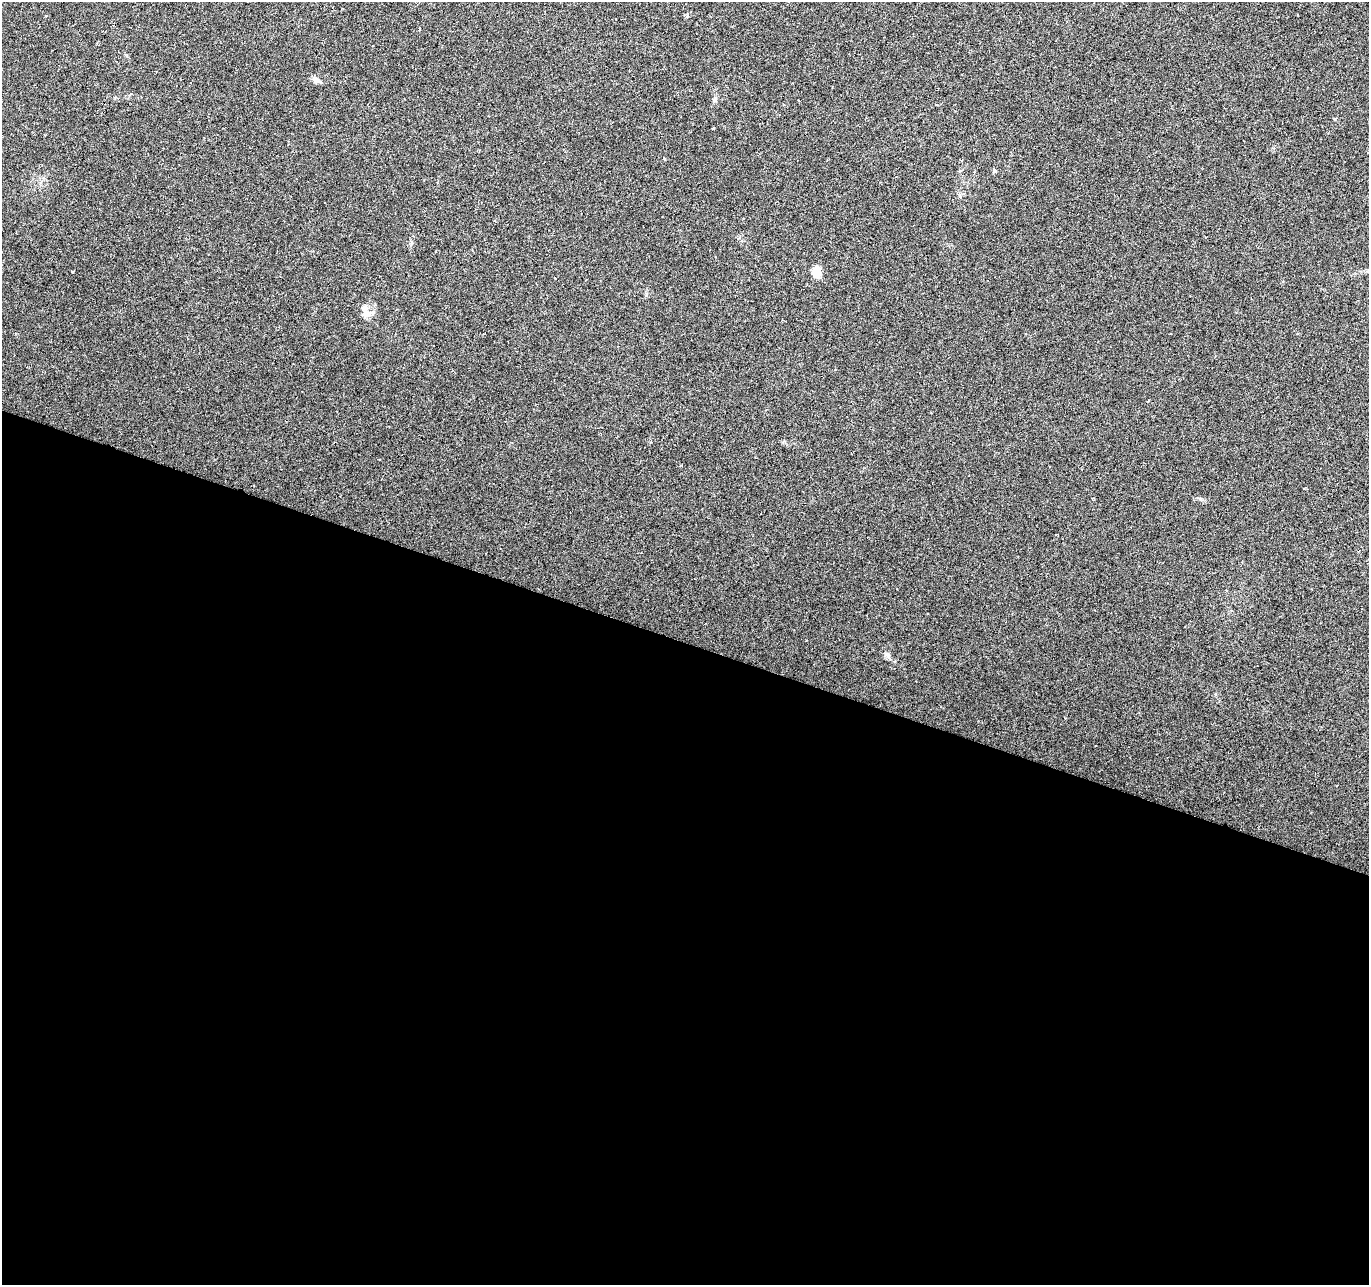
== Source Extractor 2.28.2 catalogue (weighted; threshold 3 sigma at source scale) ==
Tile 14 of 4 x 4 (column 2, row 4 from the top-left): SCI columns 1368-2734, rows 209-1491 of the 5470 x 5614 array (HDU 1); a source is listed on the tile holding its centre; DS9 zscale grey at full resolution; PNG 1371 x 1287 px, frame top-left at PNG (2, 2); no overlay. Shown black and unused: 50% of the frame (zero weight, under 3 of 6 exposures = <1% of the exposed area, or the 3 px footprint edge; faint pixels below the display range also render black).
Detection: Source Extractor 2.28.2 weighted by HDU 2 'WHT'; one run over the whole footprint, this tile lists its part. Background 0.00589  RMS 0.003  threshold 0.0124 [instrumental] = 3 sigma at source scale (4.09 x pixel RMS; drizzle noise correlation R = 1.36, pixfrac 0.8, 0.0396/0.0396 arcsec/px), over >= 5 px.
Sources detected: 6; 1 inside a brighter listed object's ellipse — not listed separately; the other 5 listed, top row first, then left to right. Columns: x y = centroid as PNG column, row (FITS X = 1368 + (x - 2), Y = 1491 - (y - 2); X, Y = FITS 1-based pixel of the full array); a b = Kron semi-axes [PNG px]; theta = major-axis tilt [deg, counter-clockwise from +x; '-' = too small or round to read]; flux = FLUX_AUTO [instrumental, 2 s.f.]
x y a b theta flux
316 80 11 7 -21 1.1
714 100 8 5 83 0.6
994 171 6 5 - 0.42
817 271 12 8 87 3.3
365 313 13 12 - 2.3